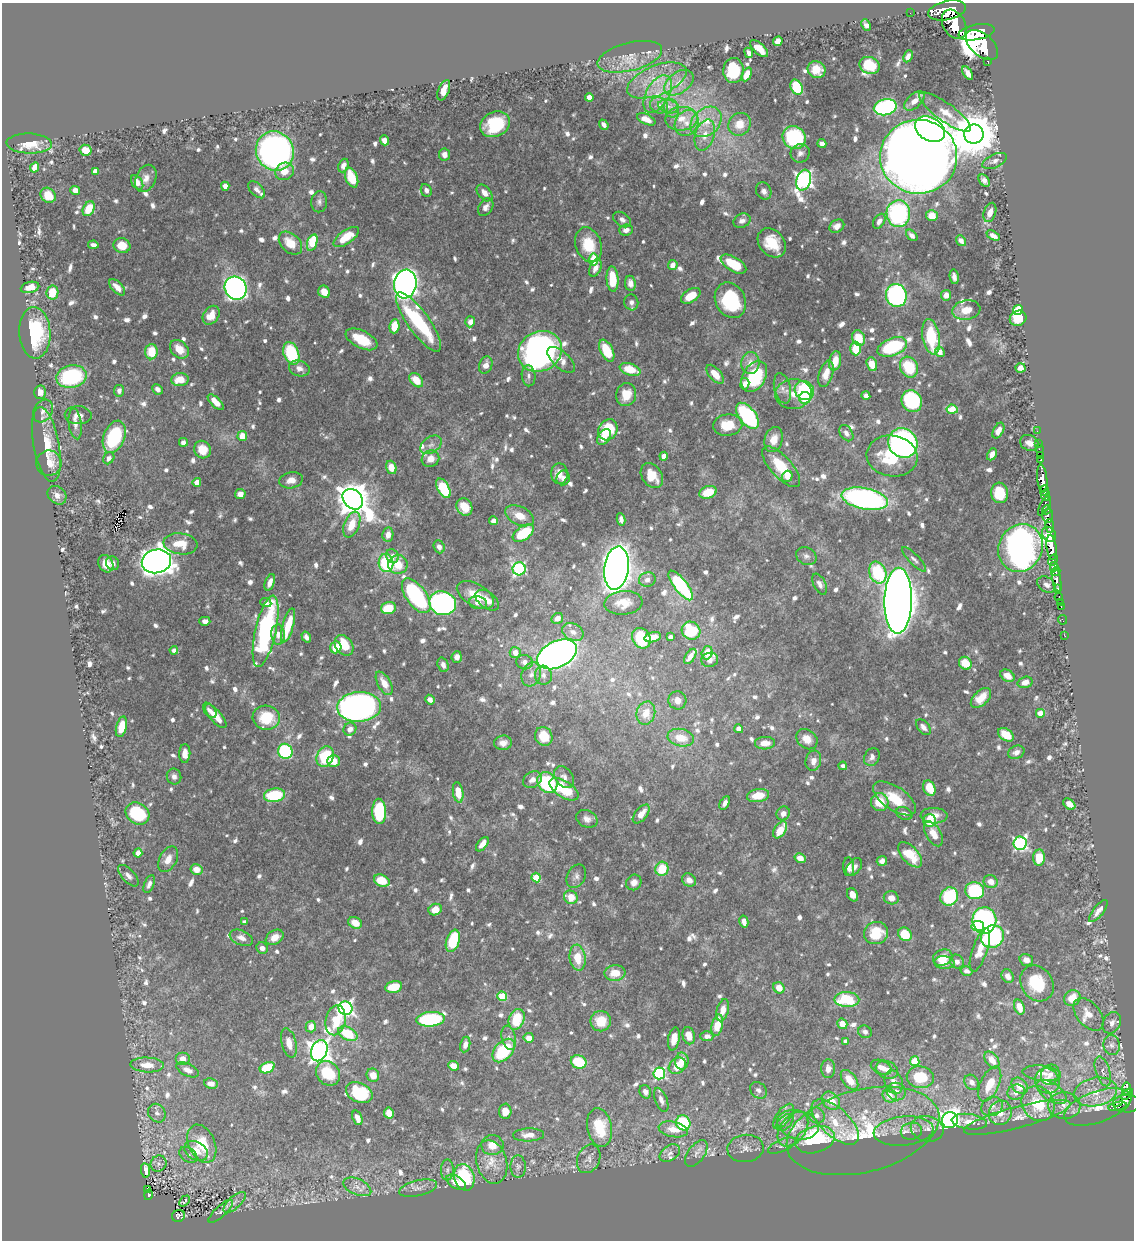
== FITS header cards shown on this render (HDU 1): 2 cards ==
NAXIS1  =                 1132
NAXIS2  =                 1238

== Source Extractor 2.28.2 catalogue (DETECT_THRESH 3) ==
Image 1132 x 1238 px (HDU 1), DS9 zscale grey, 1 PNG px = 1 image px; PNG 1136 x 1242 px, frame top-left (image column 1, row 1238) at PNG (2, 3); each listed source drawn as its Kron ellipse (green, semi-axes under 4 px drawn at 4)
Background 0.787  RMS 0.011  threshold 0.033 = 3 sigma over >= 5 px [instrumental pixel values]
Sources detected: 1002; of the 1002, the 500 brightest by FLUX_AUTO listed and drawn (502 fainter detections omitted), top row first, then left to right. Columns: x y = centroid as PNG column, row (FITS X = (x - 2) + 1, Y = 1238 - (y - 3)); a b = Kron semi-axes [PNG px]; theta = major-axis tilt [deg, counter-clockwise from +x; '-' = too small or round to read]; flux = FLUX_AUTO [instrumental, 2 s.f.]
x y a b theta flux
947 10 19 9 13 3200
910 13 2 2 - 5.9
954 24 16 11 -60 2700
866 25 6 4 -63 5.1
976 32 18 8 10 3800
778 41 5 4 - 8.9
982 45 19 11 -41 4000
759 48 11 5 -42 12
749 53 5 3 - 3.6
908 56 6 4 64 3.9
630 57 33 14 14 17
988 61 3 3 - 56
869 65 10 8 -22 24
816 70 9 8 - 12
734 71 12 10 88 35
968 73 8 4 -58 5.2
747 74 7 4 65 8.8
657 80 31 14 22 27
679 83 16 10 35 11
797 87 8 5 -63 43
444 90 11 5 67 8.4
658 94 20 11 61 16
589 97 4 4 - 8.9
914 101 12 6 42 6.7
659 105 9 8 - 4.2
668 106 10 6 -14 4.6
885 107 11 8 13 120
671 108 9 7 -69 4.2
945 112 31 9 -36 12
646 119 10 5 -24 8.2
681 119 16 12 3 13
706 122 17 13 42 16
687 123 13 11 55 10
495 124 15 12 27 45
740 124 12 10 48 11
604 125 6 4 -52 3.3
930 129 16 11 -31 250
974 134 9 9 - 3500
705 135 16 9 72 9.1
794 138 12 11 - 71
384 140 5 4 - 5.3
29 144 23 10 -2 16
822 144 4 4 - 4.2
85 150 6 5 - 9.7
275 151 20 18 -58 310
800 153 10 9 - 4
444 155 6 5 - 6
919 157 38 37 - 2000
995 161 13 6 25 4.2
343 166 7 5 69 3.8
34 167 5 4 - 6.8
95 171 4 4 - 7.2
284 171 9 8 - 9.1
146 178 14 10 65 6.6
352 178 10 6 -68 22
804 180 11 7 72 290
984 180 7 4 -53 3.3
137 182 8 5 -57 7.4
225 186 4 4 - 8
75 190 5 4 - 6
257 190 10 6 -45 3.5
426 190 6 5 - 3.2
764 191 9 7 -63 3.4
485 193 9 6 -49 5.5
48 195 8 7 - 9.7
319 202 10 8 85 3.2
486 207 10 6 58 3.8
89 209 8 5 63 17
990 212 10 6 71 6.8
898 214 13 11 -88 110
932 216 6 5 - 11
622 219 10 6 -33 3.9
742 221 9 7 25 4.1
879 221 8 5 58 4.3
837 226 8 6 32 4.9
626 230 7 5 3 4.8
912 235 7 4 -44 3.2
993 236 7 4 -29 4.5
346 237 15 6 35 20
961 241 6 4 -53 4.1
312 242 8 5 73 28
290 243 13 9 -44 15
772 243 16 12 -50 19
93 245 5 4 - 3.3
588 245 18 13 -71 24
122 246 8 7 - 15
593 260 6 5 - 19
733 264 14 7 -31 26
673 265 5 4 - 5.1
595 268 9 5 66 5.4
954 277 7 4 -79 3.3
613 279 12 6 -86 21
630 283 7 5 -82 4.1
405 284 14 11 82 590
30 287 9 5 14 8.7
117 287 10 5 -46 7.6
236 288 12 10 -56 360
324 292 6 5 - 9.6
52 293 7 6 - 17
896 295 11 10 - 160
946 295 5 5 - 6.2
691 296 11 6 32 15
730 300 18 14 -62 65
631 302 8 7 - 3.1
966 310 14 9 9 11
1018 310 5 4 - 43
211 315 10 7 56 12
1018 318 8 7 - 22
418 322 35 11 -54 83
470 322 5 5 - 4.8
394 326 7 5 83 16
35 333 26 15 -87 55
931 337 18 8 -80 43
859 338 8 6 -65 17
361 339 17 8 -26 24
892 347 15 8 20 64
179 349 11 8 -45 11
856 349 7 5 89 21
540 351 22 19 29 340
607 351 12 6 -64 26
151 352 8 6 87 20
940 352 5 4 - 7.2
291 353 12 7 -70 50
561 360 17 8 -43 7.4
835 361 10 6 79 11
750 363 11 9 82 7.9
872 364 7 5 -69 13
486 365 9 6 71 6
909 367 11 8 -63 33
299 368 10 8 -15 4.5
1020 368 5 4 - 5.4
630 369 11 5 -18 18
715 374 11 6 -49 11
826 374 14 7 72 9.2
529 376 10 7 -82 3.5
71 377 15 11 11 73
754 377 17 11 59 54
180 380 9 6 5 12
416 380 8 5 -48 14
745 384 6 4 81 4.5
782 388 15 8 -77 5
158 389 5 4 - 3.4
804 390 10 9 - 58
119 391 6 5 - 3.6
40 392 6 6 - 6.8
793 394 18 15 4 13
626 395 11 10 - 14
866 396 4 4 - 5.2
805 398 6 6 - 27
912 401 11 10 - 90
216 402 10 4 -45 8.5
952 409 5 4 - 21
43 411 12 9 60 5.6
78 415 13 9 -1 6.7
747 416 15 8 -52 97
75 424 15 6 -83 5.2
728 425 14 10 7 18
608 430 11 9 59 40
998 431 8 5 63 6.3
1037 431 2 2 - 6.2
846 433 9 6 -55 3.6
242 436 5 5 - 11
114 437 17 10 68 57
604 437 9 5 56 7.9
774 439 13 9 74 9.7
183 442 4 4 - 3.3
903 443 15 14 - 240
1029 443 9 7 -22 5.1
1038 443 3 2 - 14
46 444 38 13 -80 25
431 445 12 8 35 4.3
1039 449 2 2 - 9.9
202 450 9 8 - 10
992 454 6 4 63 5.7
1040 455 2 2 - 5.9
664 456 4 4 - 8.3
892 456 25 20 -8 45
109 458 6 5 - 3.2
430 459 9 8 - 7.4
1041 460 3 3 - 28
49 463 13 12 - 11
391 467 7 5 -73 9.7
781 467 25 10 -48 26
559 474 10 8 -90 7
652 476 13 10 -55 15
787 476 6 5 - 3.9
563 478 7 6 - 3.3
1042 479 14 5 -84 1000
291 480 12 8 10 6.5
197 482 4 4 - 8
443 488 10 5 -60 47
1044 490 5 4 - 610
708 492 9 6 21 17
1000 493 10 8 -84 25
240 494 5 5 - 6.1
57 495 10 8 -43 5.3
1045 495 5 3 - 390
353 499 11 9 -45 1800
865 499 23 10 -11 230
1044 506 11 4 62 230
464 507 9 7 -56 13
1047 510 5 3 - 91
519 516 15 9 -25 11
1048 516 7 5 86 580
621 519 6 4 -79 3.5
494 521 4 4 - 5.8
352 524 14 7 67 15
1050 526 7 3 -87 260
523 533 12 6 35 40
1049 534 8 6 -55 630
388 535 7 5 82 6.1
180 544 17 10 -7 16
439 547 6 5 - 4.5
1052 547 12 5 -83 2200
1020 548 24 21 63 970
392 556 7 6 - 3.7
806 556 11 8 -24 3.2
914 559 16 5 -46 3.2
1053 560 6 3 63 430
156 561 15 11 12 1100
113 563 7 6 - 3.5
386 563 9 7 -85 43
106 564 9 7 -62 10
398 565 9 9 - 16
1054 567 5 4 - 580
616 568 22 12 82 960
519 569 6 6 - 120
1056 571 5 3 - 250
878 573 11 8 -69 52
647 580 8 7 - 3.7
1057 580 11 4 -82 160
270 582 9 4 70 4.7
820 584 11 6 -64 3.7
681 585 18 6 -52 83
1047 585 10 7 -35 3.8
1058 588 3 3 - 68
475 595 20 11 -29 19
416 596 20 10 -54 81
1059 597 4 3 - 32
487 600 13 8 -36 8.6
898 601 33 14 89 2000
1060 602 2 2 - 6
266 603 6 4 -24 3.5
443 603 14 11 -18 200
478 603 9 6 -12 5
623 603 19 12 4 14
1061 607 3 2 - 14
388 608 7 6 - 18
557 618 6 5 - 5.1
1062 620 5 2 - 8.8
205 621 5 4 - 4.2
288 625 18 5 74 24
266 631 36 10 77 130
691 631 9 8 - 47
573 632 11 8 -26 5
278 635 10 7 -85 5.3
1065 636 2 2 - 4.8
306 637 6 4 -58 3.5
653 637 8 5 14 7.3
670 637 4 4 - 3.7
641 638 11 8 -56 41
344 645 11 8 -54 23
336 647 6 5 - 15
174 650 4 4 - 4
515 652 5 5 - 7.1
707 653 7 5 71 11
557 654 21 13 25 580
690 656 8 4 56 6.4
457 657 6 5 - 4.7
710 660 8 7 - 4.2
525 662 8 7 - 3.8
965 663 7 6 - 20
443 665 7 5 -70 3.5
531 674 12 9 71 5.5
543 675 9 8 - 4.1
1007 676 7 5 -31 7.2
1025 682 7 5 17 6.8
384 683 13 6 -60 10
981 698 12 7 45 14
430 700 5 4 - 4.3
677 700 9 9 - 6.6
359 707 22 15 3 370
210 710 9 5 -52 3.7
646 713 12 9 74 13
1040 713 4 4 - 9.9
216 716 15 6 -49 11
266 718 14 12 -13 29
121 727 10 5 76 15
923 727 9 5 -49 4
350 729 7 6 - 4.9
739 729 4 4 - 6.7
1006 735 8 5 -35 16
544 736 9 8 - 21
681 738 13 8 -11 16
807 739 11 9 -40 8.2
503 743 9 7 5 5.9
765 743 10 6 3 7.3
285 751 8 7 - 92
1016 752 8 6 24 4.2
185 753 9 5 90 5.8
325 757 10 8 65 39
872 757 9 7 66 3.8
333 761 6 5 - 12
813 761 10 7 78 6.5
843 766 4 4 - 3.7
174 776 8 7 - 3.3
564 777 12 8 -54 4.7
532 780 10 7 35 5.5
547 782 11 9 -48 75
929 788 8 5 -67 18
564 789 16 8 -32 36
458 792 10 5 -81 15
274 795 11 6 8 43
758 795 11 6 9 16
895 798 24 12 -34 22
880 802 9 8 - 17
725 803 7 4 61 3.4
1069 804 7 4 -41 6.8
379 811 13 7 -89 60
137 813 12 10 -36 45
783 813 7 6 - 5
904 813 8 6 -25 3.4
641 814 11 6 51 9.7
934 816 13 7 -3 8.4
587 819 11 8 -25 4.3
929 821 6 6 - 21
780 830 9 5 56 12
933 834 14 7 -60 11
1020 843 7 6 - 150
482 844 8 4 53 5.7
138 853 5 4 - 5.5
910 855 15 8 -47 22
800 858 6 4 -31 6.6
1039 858 8 6 86 15
168 859 14 8 62 7.8
882 861 5 5 - 3.3
849 867 9 5 -88 4.4
854 867 10 6 52 4.1
196 869 6 5 - 7.7
662 869 7 6 - 22
128 876 13 6 -47 4
576 876 12 9 64 4
536 878 5 4 - 28
689 880 7 6 - 5.1
382 881 8 5 -21 19
634 882 8 7 - 5
991 882 7 6 - 7
149 884 9 5 68 3.5
975 891 9 8 - 63
852 895 7 5 -60 5.4
949 896 9 8 - 52
571 897 7 6 - 14
891 898 7 6 - 6.3
435 910 7 5 24 11
1098 911 13 5 51 5.8
984 920 13 12 - 210
744 921 6 4 -78 5.5
244 922 4 4 - 3.4
355 923 7 5 -30 12
978 926 6 5 - 26
876 933 12 11 - 26
905 934 7 6 - 24
275 937 9 7 33 8.3
992 937 12 11 - 110
241 938 12 7 -22 5.6
453 941 11 6 73 40
262 948 6 5 - 3.6
980 950 23 7 71 12
578 958 13 8 -84 17
943 958 10 7 26 14
1026 960 7 5 -16 5.5
957 961 7 6 - 3.6
944 963 10 6 -3 6.2
967 971 6 4 -16 3.3
615 973 10 8 8 13
1008 976 7 5 -59 6.3
1037 983 19 15 -56 35
394 987 8 5 12 23
779 988 6 5 - 10
502 996 5 5 - 30
1072 998 8 7 - 15
847 1000 12 7 -2 41
1019 1007 8 5 -71 10
345 1008 7 7 - 210
723 1010 11 6 74 8.2
1089 1014 19 11 -50 9.6
430 1019 14 7 5 83
517 1019 10 7 69 27
336 1020 15 10 79 24
601 1021 10 10 - 15
1112 1023 11 8 59 5
842 1024 5 5 - 10
717 1025 11 5 77 16
311 1027 6 5 - 8.8
865 1032 7 6 - 3.2
348 1034 10 6 -28 32
689 1036 9 6 -77 9.6
707 1036 6 5 - 4.2
509 1038 12 7 -77 4.3
529 1038 5 5 - 6.7
674 1039 11 5 80 8.5
845 1041 4 4 - 3.7
289 1043 15 7 -75 8.2
465 1045 8 5 79 4.7
1112 1045 10 8 -77 3.8
504 1050 13 8 48 57
319 1051 11 8 68 650
183 1059 7 6 - 5.7
992 1060 9 6 -51 9.6
682 1061 8 7 - 8.9
915 1061 5 4 - 27
579 1062 8 6 -23 31
147 1065 17 7 -3 10
453 1066 6 4 -23 6.5
677 1066 9 7 41 15
881 1067 11 7 -23 6.8
267 1068 8 5 23 33
828 1069 9 7 88 6.2
188 1070 12 6 -26 5.3
887 1070 11 8 -24 7.2
1103 1071 15 7 -72 5
328 1073 13 11 -49 30
659 1073 6 6 - 110
1042 1073 19 7 -6 6.5
373 1075 7 6 - 9
1050 1075 10 9 - 5.1
920 1077 14 11 -8 31
850 1080 11 6 -52 14
1047 1081 13 12 - 11
894 1082 12 8 -68 7.6
972 1082 8 6 -48 4.8
211 1084 7 5 -10 6.2
990 1084 18 9 65 17
1020 1086 9 7 -47 10
1127 1089 6 4 85 87
758 1090 9 7 -42 4
645 1092 7 5 -64 3.2
896 1092 9 8 - 5.6
1016 1092 9 7 23 5.1
1052 1092 17 9 -35 7.3
1095 1092 22 14 12 19
359 1093 14 9 -25 45
1127 1094 7 4 41 100
890 1096 7 6 - 12
661 1100 13 6 -70 4.3
831 1101 10 8 -41 16
1118 1102 5 4 - 97
1038 1104 18 15 -55 33
1127 1104 13 9 -1 480
1064 1105 16 13 -5 10
992 1106 11 9 28 5.1
1117 1106 9 4 12 87
1098 1107 35 15 19 22
505 1111 7 6 - 8.2
157 1113 10 8 -55 4.2
389 1113 5 5 - 11
1000 1113 12 11 - 9.9
817 1115 8 7 - 4.5
783 1116 14 7 55 4.7
1017 1117 55 11 15 19
357 1118 7 4 -71 6
950 1120 8 8 - 330
785 1122 10 6 45 3.3
835 1122 29 14 -43 24
969 1122 18 7 -7 8.5
683 1123 7 7 - 51
798 1125 21 14 -14 16
600 1128 19 12 -79 29
673 1129 15 7 -11 11
793 1129 19 12 54 13
927 1129 16 12 -12 8.3
863 1131 78 41 14 120
903 1131 30 14 6 17
911 1131 11 8 11 3.5
529 1135 15 6 2 8
815 1140 20 13 17 89
202 1144 20 13 -66 27
492 1145 11 10 - 9.6
782 1145 15 6 24 3.5
746 1148 18 13 7 7.4
196 1151 13 9 -29 11
670 1153 11 7 34 4
696 1153 15 8 53 4.8
188 1155 10 7 -36 3.3
589 1159 15 11 65 5.2
492 1162 22 15 -76 14
158 1164 8 7 - 3.3
518 1166 11 7 -90 3.4
145 1170 7 4 -81 7.4
447 1170 10 6 89 3.1
464 1177 13 10 -75 60
456 1182 11 6 -30 9.6
357 1187 15 8 -23 6.4
418 1188 19 7 13 5.5
147 1189 4 3 - 3.3
148 1195 5 4 - 35
184 1201 6 3 47 8.8
235 1202 14 6 42 4.4
221 1211 16 5 42 3.2
179 1216 7 6 - 48
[502 fainter detections neither listed nor drawn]